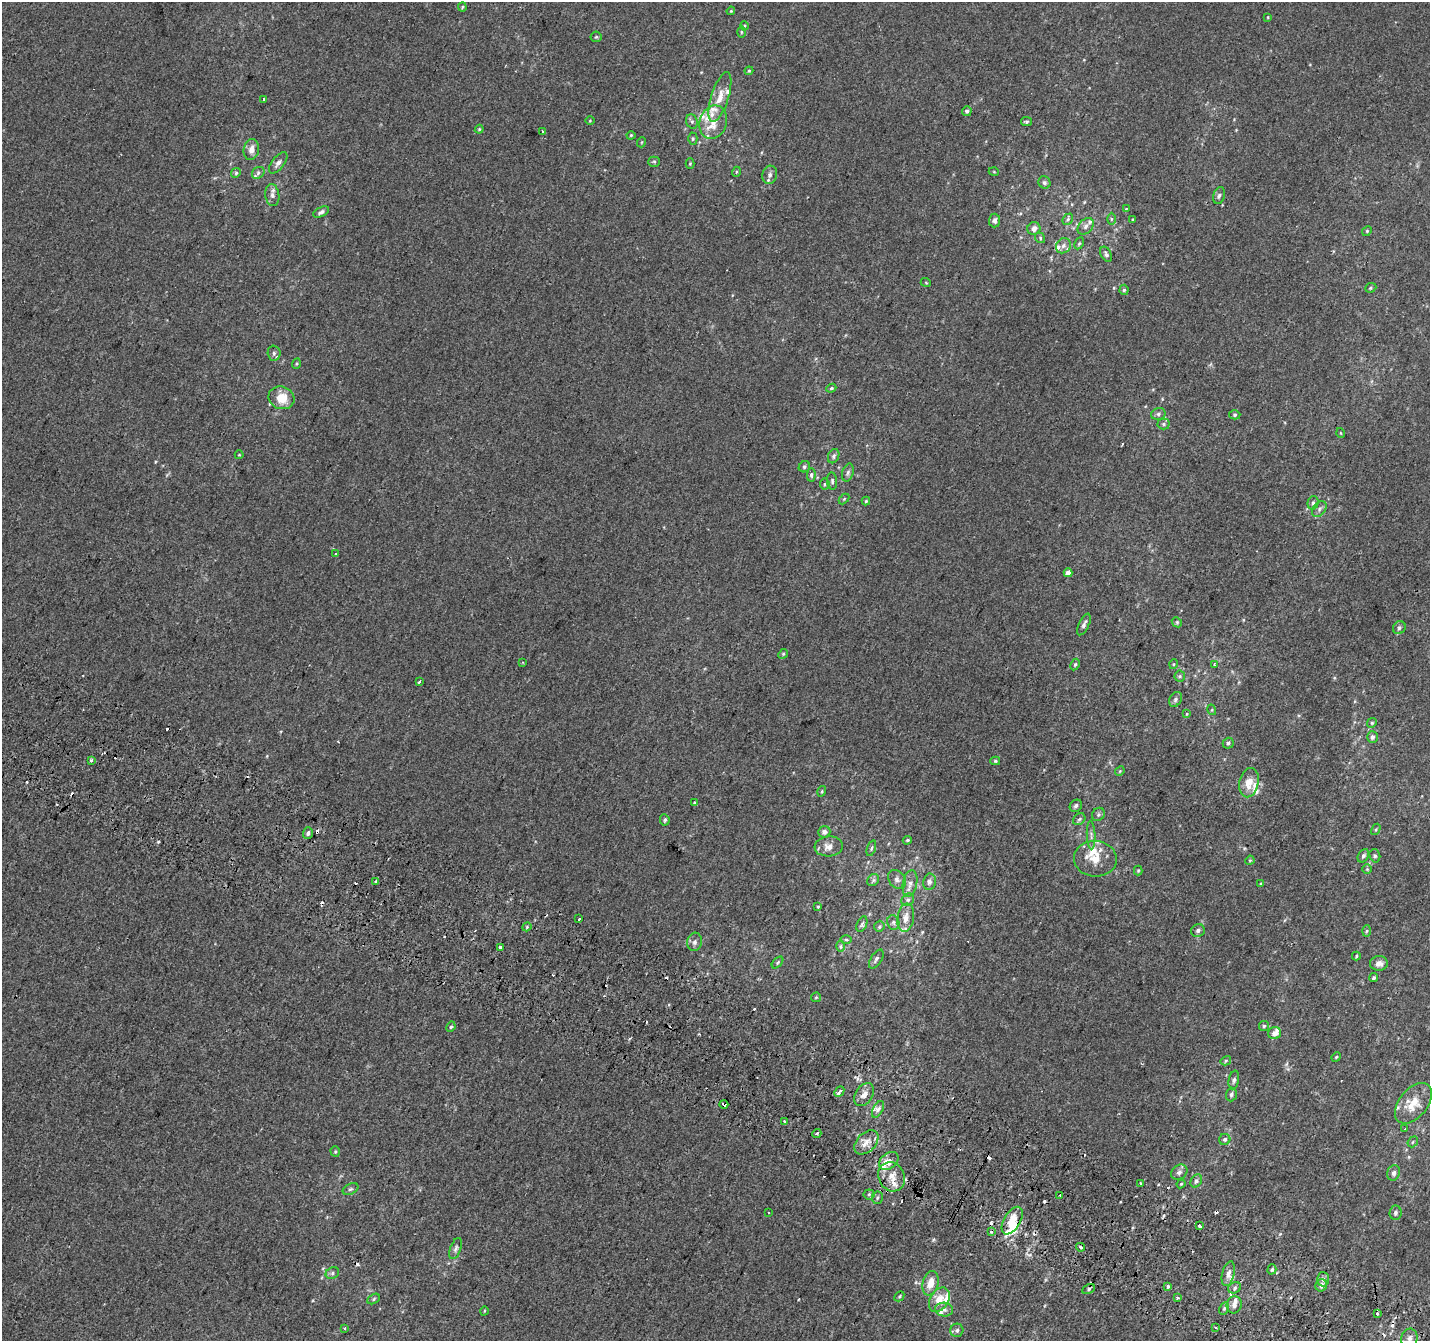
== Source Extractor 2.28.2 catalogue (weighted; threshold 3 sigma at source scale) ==
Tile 6 of 4 x 4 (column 2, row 2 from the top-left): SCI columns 1455-2882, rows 2982-4320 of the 5758 x 5899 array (HDU 1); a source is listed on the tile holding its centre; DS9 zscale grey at full resolution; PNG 1432 x 1343 px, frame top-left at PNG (2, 2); each listed source drawn as its Kron ellipse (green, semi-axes under 4 px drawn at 4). Shown black and unused: <1% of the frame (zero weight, under 2 of 3 exposures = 2% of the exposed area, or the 3 px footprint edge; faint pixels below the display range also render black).
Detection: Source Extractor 2.28.2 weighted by HDU 2 'WHT'; one run over the whole footprint, this tile lists its part. Background 2.19e-04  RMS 0.0036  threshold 0.0161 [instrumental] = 3 sigma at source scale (4.5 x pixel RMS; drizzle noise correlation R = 1.50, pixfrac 1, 0.0396/0.0396 arcsec/px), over >= 5 px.
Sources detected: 244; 1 inside a brighter object's white glare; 30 cosmic-ray / hot-pixel residue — neither listed nor drawn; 21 inside a brighter listed object's ellipse — not listed separately; the other 192 listed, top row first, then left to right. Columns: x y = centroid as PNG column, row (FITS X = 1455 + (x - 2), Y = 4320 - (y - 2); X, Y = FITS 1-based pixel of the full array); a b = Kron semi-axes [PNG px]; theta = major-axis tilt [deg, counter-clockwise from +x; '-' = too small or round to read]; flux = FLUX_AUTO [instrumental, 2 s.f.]
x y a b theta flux
462 7 4 4 - 0.37
731 11 4 3 - 0.34
1268 17 4 2 - 0.25
744 26 4 4 - 0.41
741 32 6 4 -90 0.44
596 37 5 5 - 0.49
749 71 4 3 - 0.39
720 97 26 8 72 5.2
264 99 3 3 - 2
967 111 5 5 - 0.76
590 121 5 3 - 0.27
692 121 7 5 -70 0.87
1026 121 5 4 - 0.57
713 122 17 13 70 6
479 129 4 4 - 0.39
543 132 4 2 - 0.36
631 135 4 4 - 0.39
693 139 6 4 89 0.52
642 142 5 3 - 0.29
251 149 10 7 78 2.6
654 162 5 5 - 0.55
278 163 12 6 52 1.7
690 164 5 4 - 0.43
736 172 5 3 - 0.36
994 172 5 3 - 0.27
236 173 5 4 - 0.49
258 173 7 5 41 0.81
770 175 9 7 75 1.4
1044 182 6 6 - 0.76
272 195 11 7 -84 1.5
1219 196 8 6 73 0.93
1126 209 4 3 - 0.27
321 212 8 4 27 1.1
1068 219 6 4 49 0.67
1111 219 6 4 90 0.5
1133 219 4 3 - 0.34
995 221 7 5 87 1.4
1086 226 9 6 48 1.5
1034 228 7 6 - 1.8
1367 231 5 4 - 0.45
1040 238 5 4 - 0.51
1079 243 6 4 62 0.48
1063 246 8 7 - 1.3
1106 254 8 5 -62 0.82
926 283 5 3 - 0.3
1371 288 6 4 21 0.56
1124 290 5 4 - 0.57
274 353 7 6 - 0.98
296 364 5 3 - 0.33
831 388 5 4 - 0.54
281 398 13 11 -19 6.1
1158 414 7 5 15 0.84
1235 415 6 4 3 0.49
1164 424 6 5 - 0.59
1341 433 5 3 - 0.27
239 455 4 4 - 0.31
834 456 7 5 65 0.77
804 467 6 5 - 0.69
848 473 9 5 73 0.98
811 475 6 4 88 0.68
832 481 8 5 -83 0.72
825 484 5 5 - 0.55
844 499 6 4 45 0.41
866 501 4 4 - 0.39
1313 503 7 5 74 0.82
1319 509 9 6 53 1.2
336 554 3 3 - 1.5
1068 573 4 4 - 2.6
1177 622 5 4 - 0.5
1084 624 12 5 64 1.3
1399 628 7 6 - 0.79
783 654 5 4 - 0.43
523 662 3 3 - 0.44
1075 664 6 4 62 0.62
1174 664 5 3 - 0.33
1214 664 3 3 - 0.36
1180 676 5 5 - 0.6
419 682 3 3 - 1.4
1175 699 8 6 59 0.98
1212 710 5 3 - 0.37
1187 714 4 4 - 0.31
1372 723 5 4 - 0.45
1372 737 6 5 - 1.3
1228 743 5 5 - 0.66
91 760 3 3 - 1.2
995 761 5 4 - 0.49
1120 771 5 4 - 0.37
1249 783 15 9 78 4.5
822 791 5 3 - 0.35
695 803 3 3 - 1.7
1076 806 6 5 - 0.93
1098 814 7 6 - 0.76
1079 819 7 5 44 0.68
665 820 6 4 -83 0.68
1376 829 6 4 58 0.45
824 832 6 5 - 1.5
308 833 6 4 71 0.86
1091 835 14 4 -88 1.2
907 840 4 3 - 0.43
829 846 14 10 5 2.8
871 848 8 4 72 0.61
1363 856 7 5 57 0.96
1375 856 7 5 -75 0.67
1095 859 21 17 -4 6.8
1250 860 5 3 - 0.35
1367 869 5 5 - 0.49
1138 870 5 4 - 0.39
897 879 10 7 -51 1.5
873 880 6 5 - 0.7
376 881 3 3 - 2.1
929 882 8 6 79 1.3
910 884 13 7 79 2
1261 884 4 3 - 0.35
908 900 7 5 43 0.89
818 907 3 2 - 0.26
906 918 14 8 81 3
579 919 3 3 - 1.2
893 922 7 6 - 0.92
862 924 8 5 67 0.92
879 926 6 5 - 0.54
527 927 4 4 - 0.41
1198 930 7 6 - 0.95
1367 931 5 3 - 0.43
846 940 5 3 - 0.4
695 942 9 7 74 1.3
841 946 6 4 90 0.56
500 947 3 3 - 2.4
1356 956 4 3 - 0.43
876 959 11 5 57 1
778 963 7 4 47 0.51
1379 963 9 7 4 2.1
1374 978 5 4 - 0.68
816 997 5 5 - 0.39
1264 1026 5 5 - 0.52
451 1027 5 4 - 0.52
1275 1033 7 6 - 2.1
1336 1057 5 4 - 0.39
1226 1061 5 4 - 0.46
1234 1080 9 5 78 0.98
839 1091 6 3 48 1.8
1231 1094 7 5 71 0.98
864 1095 12 8 55 2.4
1413 1103 23 14 51 8.1
724 1104 4 3 - 5.7
878 1109 9 5 62 1.2
784 1121 3 2 - 0.41
1405 1129 3 3 - 0.72
817 1133 5 3 - 0.87
1225 1139 6 5 - 0.83
866 1142 14 9 45 3.3
1413 1142 6 4 49 0.52
335 1152 5 4 - 0.43
889 1161 11 8 38 3.9
1179 1172 9 7 38 1.3
1394 1173 8 6 73 1.1
892 1177 15 13 -65 4.3
1196 1181 7 5 61 0.9
1141 1183 3 2 - 0.55
1181 1184 4 4 - 0.35
350 1189 8 5 26 0.74
869 1194 5 5 - 0.61
1060 1195 3 2 - 2.5
877 1198 6 5 - 0.65
769 1212 3 2 - 0.47
1395 1213 7 6 - 0.9
1012 1221 15 8 59 5.8
1199 1226 3 3 - 1.1
991 1232 3 3 - 8.5
1081 1247 4 3 - 1.4
456 1249 11 5 69 1.1
1272 1269 5 4 - 0.61
332 1273 7 5 24 0.84
1228 1274 12 6 76 2.1
1323 1279 7 6 - 1.1
930 1283 12 7 76 3.9
1321 1285 6 5 - 1.5
1168 1286 3 3 - 2.2
1235 1288 7 5 25 0.9
1089 1289 7 4 30 0.63
899 1296 5 3 - 0.42
1178 1298 3 3 - 1.9
374 1299 7 4 29 0.6
939 1300 13 9 60 4.6
1234 1305 9 7 79 1.5
1224 1309 6 4 63 0.62
944 1310 9 7 -5 1.4
484 1311 4 3 - 0.28
1377 1313 3 3 - 0.96
1216 1327 3 3 - 1
344 1328 3 3 - 0.36
957 1330 7 6 - 0.92
1409 1339 10 8 76 1.8
Overlapping masked pixels (flux is a lower limit): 1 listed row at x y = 724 1104
Isophote crosses this tile's border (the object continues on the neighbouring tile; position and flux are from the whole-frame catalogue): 1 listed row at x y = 1409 1339
Unlisted compact peaks at least as high as the median listed source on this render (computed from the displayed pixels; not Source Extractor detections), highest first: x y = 158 842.